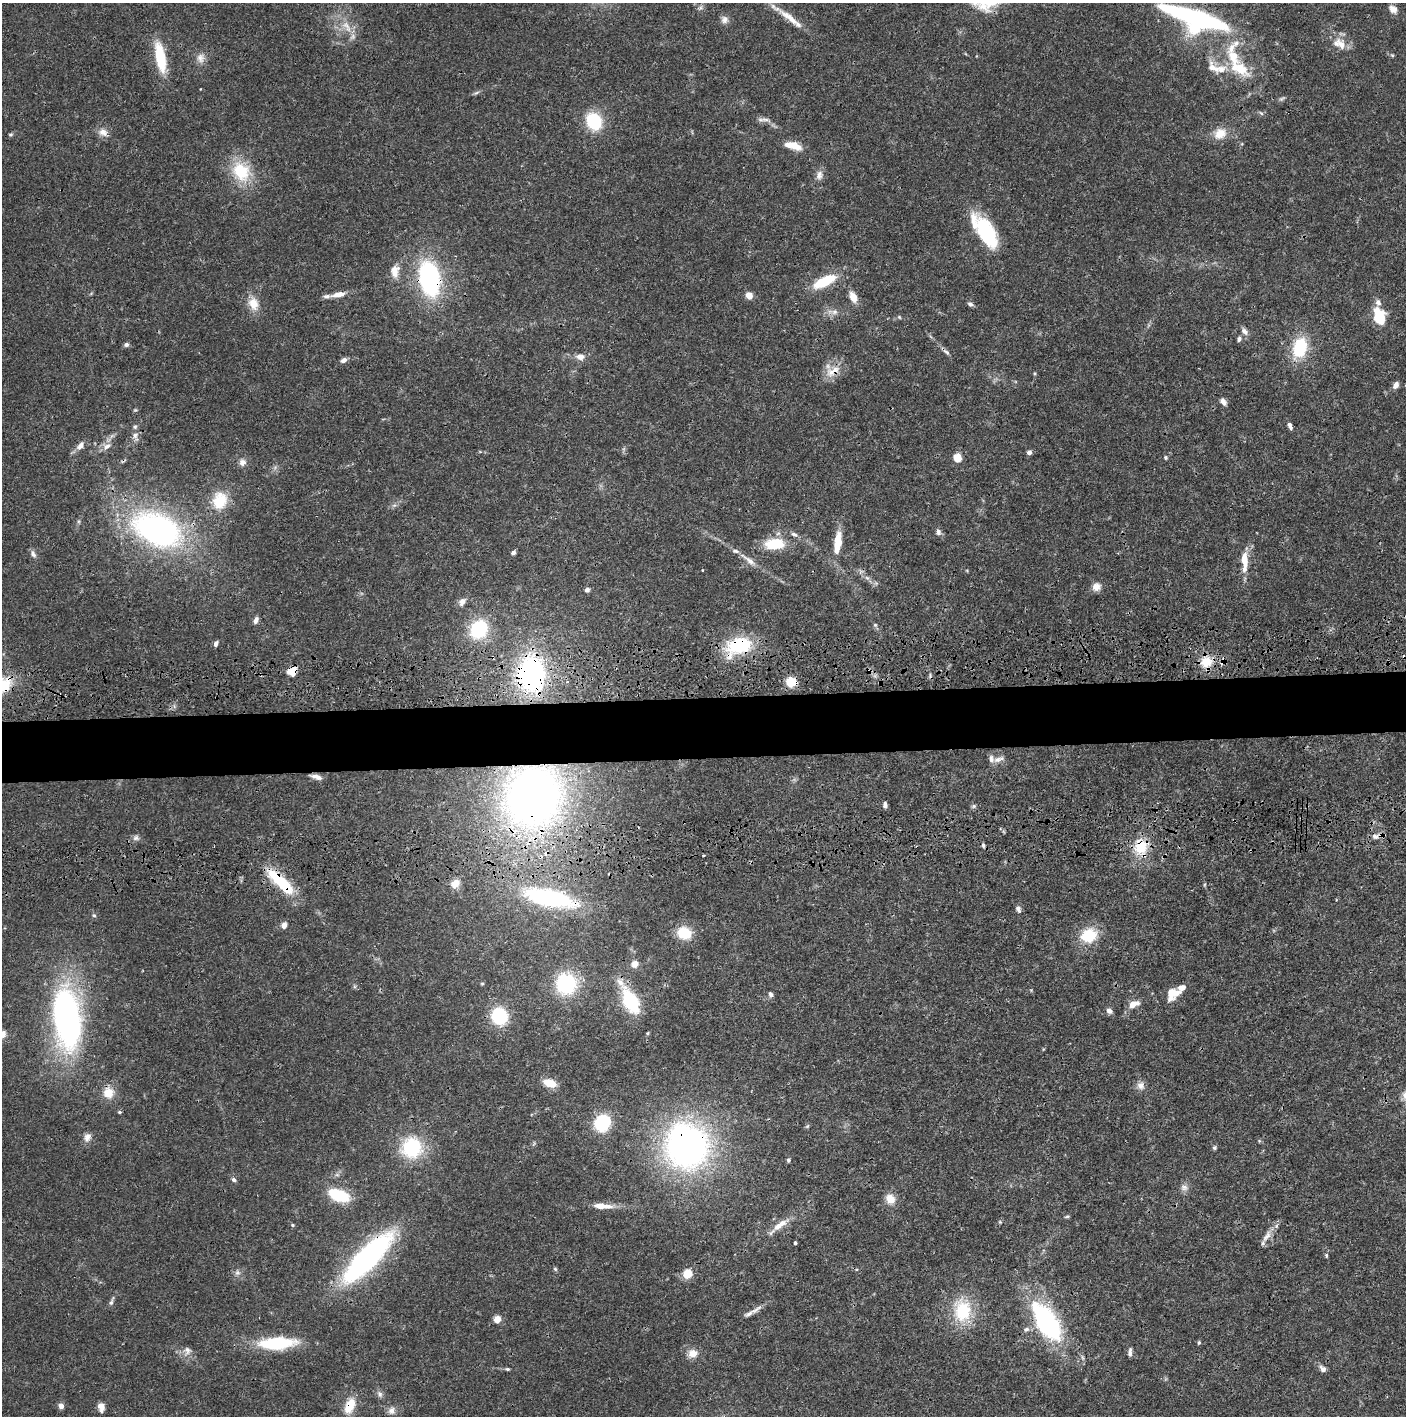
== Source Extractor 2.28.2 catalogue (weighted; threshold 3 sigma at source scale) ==
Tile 5 of 3 x 3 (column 2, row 2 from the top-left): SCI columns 1419-2822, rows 1534-2947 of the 4237 x 4419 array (HDU 1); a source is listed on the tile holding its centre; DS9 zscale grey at full resolution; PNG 1408 x 1418 px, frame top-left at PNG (2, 3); no overlay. Shown black and unused: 5% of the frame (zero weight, under 3 of 4 exposures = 6% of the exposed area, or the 3 px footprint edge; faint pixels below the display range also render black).
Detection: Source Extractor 2.28.2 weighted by HDU 2 'WHT'; one run over the whole footprint, this tile lists its part. Background 0.0265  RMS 0.0025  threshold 0.0114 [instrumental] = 3 sigma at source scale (4.5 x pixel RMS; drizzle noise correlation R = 1.50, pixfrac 1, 0.05/0.05 arcsec/px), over >= 5 px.
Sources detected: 174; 3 inside a brighter object's white glare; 2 cosmic-ray / hot-pixel residue — not listed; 14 inside a brighter listed object's ellipse — not listed separately; the other 155 listed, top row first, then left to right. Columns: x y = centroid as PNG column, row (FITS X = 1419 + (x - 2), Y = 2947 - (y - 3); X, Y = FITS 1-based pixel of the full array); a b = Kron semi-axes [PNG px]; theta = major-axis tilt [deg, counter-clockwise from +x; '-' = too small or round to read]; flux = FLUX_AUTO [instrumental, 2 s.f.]
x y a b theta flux
700 8 9 4 54 0.63
1393 9 12 9 -41 1.6
1194 17 72 14 -18 45
790 18 45 8 -38 4.6
725 20 10 10 - 1.3
347 26 21 8 -59 3.2
1340 44 21 13 -25 3.9
1231 49 21 10 64 4.1
1392 55 5 4 - 0.32
160 57 29 10 -79 12
200 58 13 11 -85 1.9
1213 68 21 12 -43 3.4
1241 69 24 15 -46 6.9
476 93 9 4 29 0.48
1282 98 10 4 29 0.5
1261 113 7 4 -44 0.43
766 120 15 5 -9 1.1
594 121 15 13 -65 13
103 132 13 10 -18 1.9
1220 133 17 14 26 3.8
10 134 6 4 16 0.37
793 145 20 8 -15 4
241 171 28 23 -55 11
819 175 14 8 76 1.6
986 232 38 15 -57 20
395 271 18 11 84 2.8
429 279 30 17 -79 42
824 281 27 10 26 9.3
338 294 15 6 9 2.6
749 295 7 6 - 2.4
853 297 13 8 -67 2.6
253 304 17 12 -73 3.8
970 304 7 5 -27 0.71
834 312 12 7 0 1.5
1379 316 16 9 -73 10
899 317 6 4 -45 0.3
1244 331 11 7 -51 1.1
1239 339 6 5 - 0.69
126 345 6 6 - 0.6
1300 347 19 13 76 13
946 351 17 4 -42 0.94
580 356 10 8 -10 1.8
344 360 8 5 29 1.1
833 371 25 12 30 4.1
1034 373 5 3 - 0.27
1396 385 9 6 57 1.2
1223 401 10 6 -57 1.1
135 410 6 4 41 0.31
1290 426 8 4 -61 1
135 436 12 8 -73 1.4
80 446 13 7 50 1.6
107 446 11 8 33 1.6
1029 452 4 4 - 1.4
957 457 5 5 - 11
1166 457 5 5 - 0.38
242 462 10 9 - 1.3
220 500 22 19 78 7.4
158 529 49 30 -18 68
938 532 9 6 -76 0.94
794 534 9 6 -20 0.8
838 542 19 8 89 5.1
774 544 22 12 4 8.4
513 552 6 5 - 0.66
33 554 11 6 -60 0.95
748 560 27 6 -37 2.5
1244 561 21 7 -88 4.9
702 570 3 2 - 0.19
867 578 7 6 - 0.76
1096 587 10 10 - 1.8
587 590 6 5 - 0.73
462 602 11 8 55 1.5
256 620 8 5 67 1.1
875 625 6 5 - 0.43
479 629 17 14 57 18
216 643 7 5 62 0.85
739 646 31 19 21 16
1223 660 10 6 87 1.1
1206 662 18 17 - 5.7
292 671 11 9 31 2.8
531 673 32 24 -89 48
791 682 11 9 -13 5
998 759 16 6 18 1.3
316 777 13 5 -15 1.5
533 796 59 54 59 150
885 805 7 5 -83 0.78
974 806 6 5 - 0.47
1375 836 12 8 -9 1.5
136 838 9 7 4 0.89
983 845 6 4 -80 0.47
1141 847 21 17 89 8.3
703 855 3 3 - 0.34
279 879 38 15 -39 11
455 884 11 9 38 2.5
550 898 64 20 -13 33
1018 909 9 6 -60 0.8
94 915 5 4 - 0.41
284 925 5 4 - 3.1
684 933 14 12 -16 7.6
1089 935 20 16 21 8.3
635 964 8 8 - 1.7
566 983 17 16 - 22
482 984 5 3 - 0.28
1173 993 17 13 40 4
771 994 6 5 - 0.7
630 1001 28 12 -62 19
1133 1004 10 6 22 3.2
1109 1011 7 6 - 1
499 1016 12 11 - 18
67 1019 59 25 -84 78
647 1033 4 4 - 0.28
2 1034 13 9 46 2.1
549 1083 14 8 -19 3.9
1141 1086 12 10 -59 1.5
108 1093 13 12 - 3.9
119 1112 5 4 - 0.35
602 1123 14 12 66 15
807 1126 7 4 37 0.34
87 1137 11 8 70 1.6
686 1146 44 41 -69 95
412 1147 19 18 - 18
1214 1148 5 5 - 0.44
788 1160 5 4 - 0.45
234 1180 6 5 - 0.61
1184 1187 11 9 -14 1.3
339 1195 16 9 -20 15
890 1199 13 11 -53 2.9
602 1206 21 6 -4 3.6
1067 1216 7 4 20 0.35
1000 1222 5 3 - 0.27
782 1223 19 8 27 2.8
292 1225 5 4 - 0.33
1267 1236 20 8 56 2.2
795 1243 3 3 - 0.61
1326 1255 7 4 -84 0.36
367 1258 44 14 46 78
555 1269 6 5 - 0.38
237 1273 8 6 -43 0.81
688 1274 5 5 - 13
111 1302 9 5 68 0.64
756 1309 22 6 36 1.7
962 1311 25 20 -87 13
497 1319 5 4 - 6.1
1046 1322 52 23 -56 36
277 1343 35 11 3 19
1199 1343 5 4 - 0.36
187 1351 12 11 - 1.7
1130 1352 10 4 85 0.88
692 1353 12 10 13 2.3
507 1369 6 4 -25 0.38
1323 1369 8 6 -55 1.2
380 1394 9 7 -63 0.86
61 1406 6 5 - 1.4
350 1406 19 11 68 5
101 1407 9 6 -76 1.9
391 1411 10 9 - 1.3
Overlapping masked pixels (flux is a lower limit): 20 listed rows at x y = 1194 17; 429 279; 946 351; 833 371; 739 646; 1223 660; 1206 662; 292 671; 531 673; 791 682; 533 796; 1375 836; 1141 847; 279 879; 550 898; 630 1001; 686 1146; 367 1258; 1046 1322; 350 1406
Isophote crosses this tile's border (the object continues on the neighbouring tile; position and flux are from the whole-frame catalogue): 1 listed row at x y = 2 1034